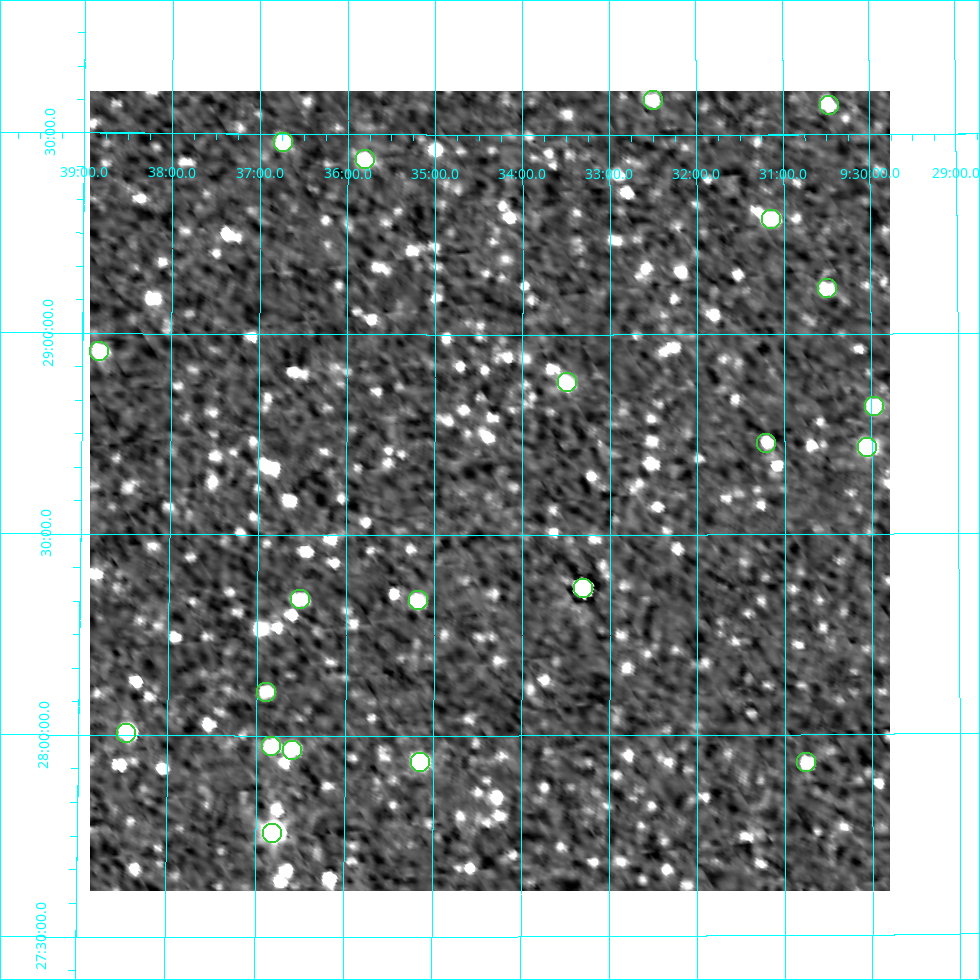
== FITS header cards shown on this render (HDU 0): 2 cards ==
NAXIS1  =                  800
NAXIS2  =                  800

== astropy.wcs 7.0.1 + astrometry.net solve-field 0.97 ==
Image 800 x 800 px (HDU 0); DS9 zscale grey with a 90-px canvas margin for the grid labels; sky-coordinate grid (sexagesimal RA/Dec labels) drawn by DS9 from the SOLVED WCS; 21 Tycho-2 reference stars matched to detected sources circled (green)
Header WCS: RA---AIT/DEC--AIT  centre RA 09:34:22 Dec +28:37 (143.59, +28.61 deg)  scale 9 arcsec/px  FOV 120.0' x 120.0'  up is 0 deg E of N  parity normal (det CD < 0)
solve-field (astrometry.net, Tycho-2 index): SOLVED blind (the header's WCS was not the basis of the solution)
Solved WCS: RA---TAN-SIP/DEC--TAN-SIP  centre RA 09:34:22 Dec +28:37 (143.59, +28.61 deg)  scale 9 arcsec/px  FOV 120.0' x 119.8'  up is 0 deg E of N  parity normal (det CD < 0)
Header WCS and blind solve agree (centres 7.5 arcsec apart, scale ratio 0.9999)
Tycho-2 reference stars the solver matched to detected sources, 21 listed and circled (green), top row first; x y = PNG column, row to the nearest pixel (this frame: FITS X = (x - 90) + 1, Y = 800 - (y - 91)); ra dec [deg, ICRS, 3 dp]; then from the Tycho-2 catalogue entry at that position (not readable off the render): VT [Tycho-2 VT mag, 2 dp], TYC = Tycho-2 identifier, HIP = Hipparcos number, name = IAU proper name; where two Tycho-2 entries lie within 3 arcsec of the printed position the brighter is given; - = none
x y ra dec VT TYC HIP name
653 100 143.124 +29.587 9.43 1965-401-1 - -
829 105 142.617 +29.573 9.21 1965-389-1 46625 -
283 142 144.184 +29.480 9.45 1965-373-1 - -
365 159 143.950 +29.437 9.14 1965-473-1 - -
771 219 142.786 +29.289 9.02 1965-360-1 46694 -
827 288 142.626 +29.114 9.56 1965-1111-1 - -
99 351 144.704 +28.955 9.43 1965-802-1 - -
567 382 143.374 +28.881 8.86 1965-448-1 - -
874 406 142.492 +28.819 9.79 1965-685-1 - -
766 443 142.802 +28.728 10.16 1965-114-1 - -
867 447 142.513 +28.717 8.27 1965-310-1 46591 -
583 588 143.326 +28.368 6.52 1965-655-1 46891 -
300 599 144.131 +28.340 9.33 1965-735-1 - -
418 600 143.796 +28.337 9.20 1965-1075-1 - -
266 692 144.225 +28.107 9.68 1965-238-1 - -
126 733 144.615 +28.006 7.92 1965-1224-1 47311 -
271 746 144.208 +27.973 9.26 1965-764-1 47176 -
292 750 144.150 +27.965 9.47 1965-940-1 - -
420 762 143.786 +27.934 8.40 1965-68-1 - -
806 762 142.691 +27.930 10.15 1965-880-1 - -
272 833 144.204 +27.759 7.08 1965-828-1 47173 -